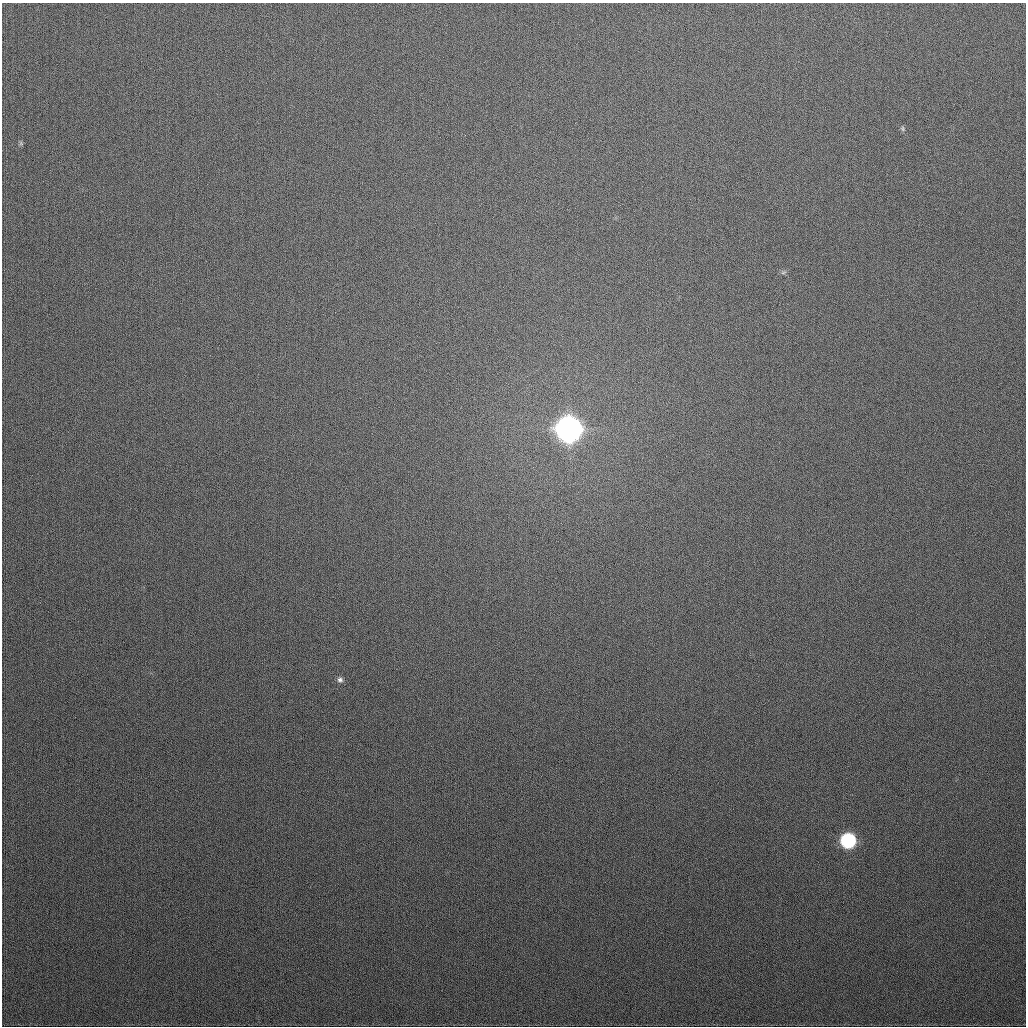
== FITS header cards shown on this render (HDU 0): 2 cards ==
NAXIS1  =                 1024
NAXIS2  =                 1024

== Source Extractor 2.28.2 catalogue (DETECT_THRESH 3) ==
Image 1024 x 1024 px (HDU 0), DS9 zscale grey, 1 PNG px = 1 image px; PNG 1028 x 1028 px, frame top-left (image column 1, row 1024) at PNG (2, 3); no overlay
Background 323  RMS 12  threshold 36.2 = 3 sigma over >= 5 px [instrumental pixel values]
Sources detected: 6; all 6 listed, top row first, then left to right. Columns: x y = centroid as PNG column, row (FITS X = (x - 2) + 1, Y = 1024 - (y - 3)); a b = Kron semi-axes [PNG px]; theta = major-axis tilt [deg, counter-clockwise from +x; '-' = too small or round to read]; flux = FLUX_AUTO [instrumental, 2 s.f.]
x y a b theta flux
903 129 7 4 -84 1.4e+03
21 143 7 5 -61 1.4e+03
783 272 8 4 9 1.5e+03
568 429 10 10 - 1.3e+06
340 680 8 7 - 2.8e+03
848 840 9 9 - 1.2e+05